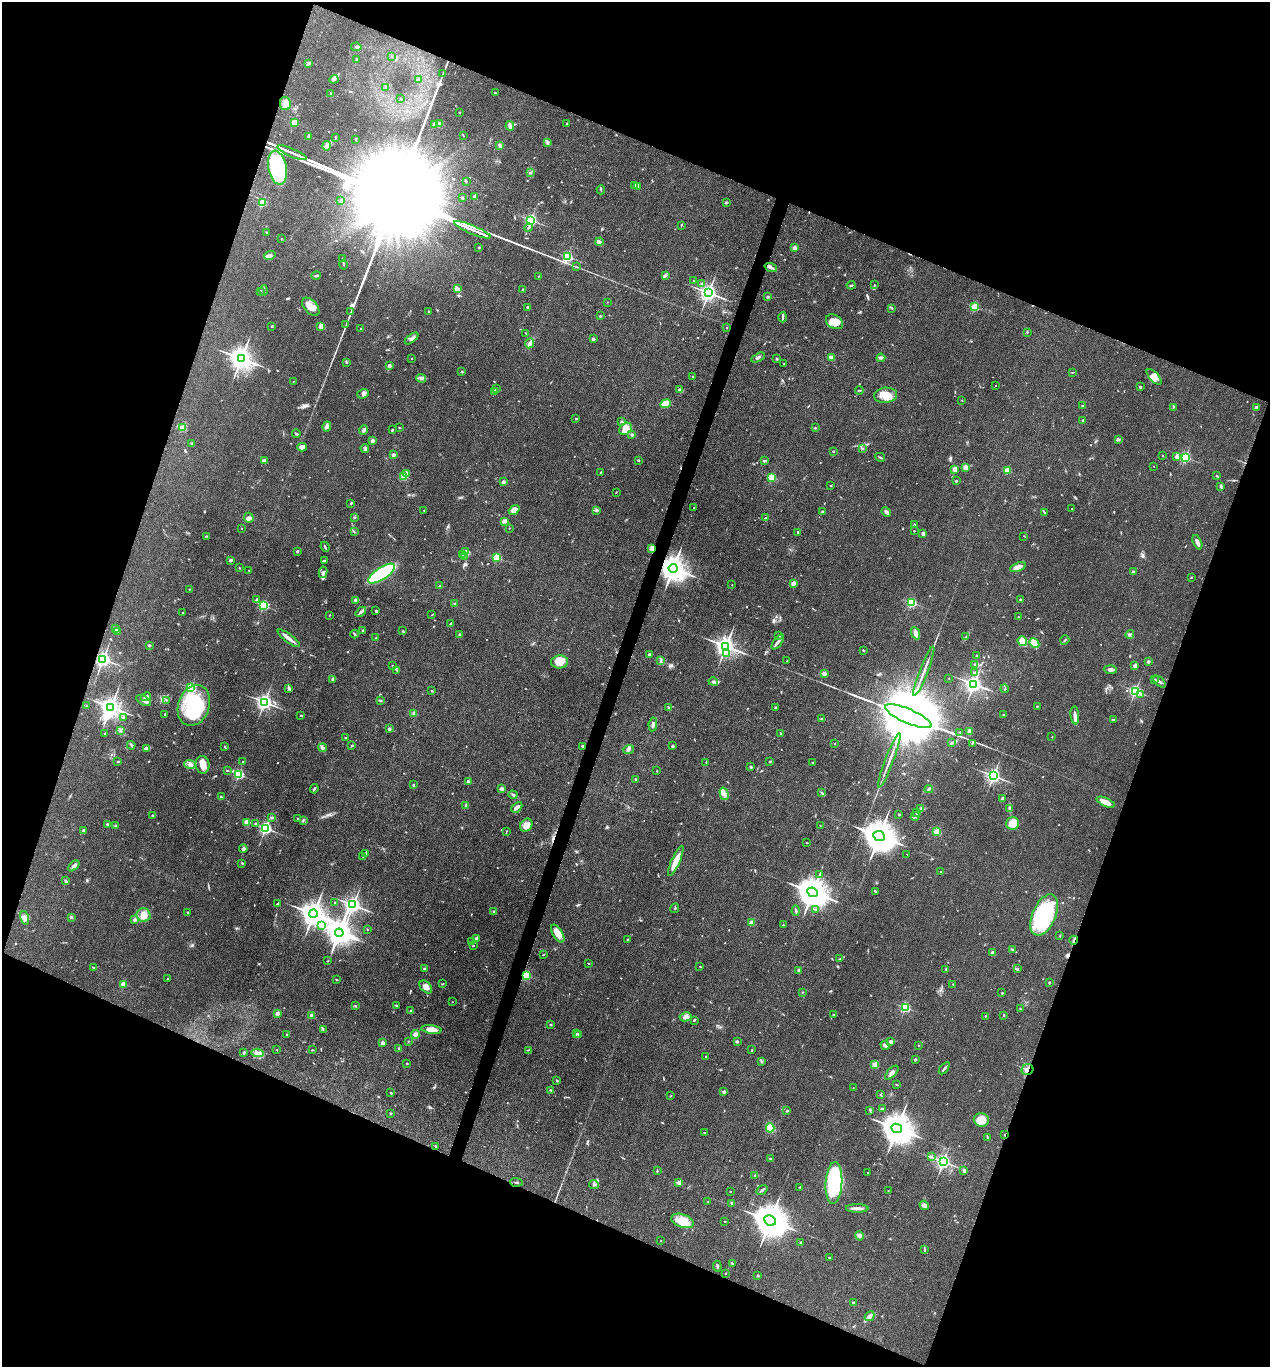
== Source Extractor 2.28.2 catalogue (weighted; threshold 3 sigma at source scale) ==
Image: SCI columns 268-5338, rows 2-5459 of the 5474 x 5460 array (HDU 1 of 3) = the unmasked area's bounding box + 8 px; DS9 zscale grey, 4 x 4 block average (1 PNG px = mean of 4 x 4 image px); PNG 1272 x 1369 px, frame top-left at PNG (2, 2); each listed source drawn as its Kron ellipse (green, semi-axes under 4 px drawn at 4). Shown black and unused: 41% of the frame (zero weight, under 3 of 4 exposures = <1% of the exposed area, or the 3 px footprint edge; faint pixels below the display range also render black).
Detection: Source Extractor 2.28.2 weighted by HDU 2 'WHT'. Background 0.0922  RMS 0.0059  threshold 0.0264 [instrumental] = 3 sigma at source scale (4.5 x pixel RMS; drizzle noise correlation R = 1.50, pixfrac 1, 0.05/0.05 arcsec/px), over >= 5 px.
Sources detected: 795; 3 too faint to see at this stretch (4 x 4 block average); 13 inside a brighter object's white glare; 4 cosmic-ray / hot-pixel residue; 4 long thin detections or spike segments (spike, bleed or trail) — neither listed nor drawn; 14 coinciding with a brighter row at this scale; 25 inside a brighter listed object's ellipse — not listed separately; of the other 732, all 500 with FLUX_AUTO >= 1.77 (the completeness limit of this list) listed and drawn (232 fainter detections not listed), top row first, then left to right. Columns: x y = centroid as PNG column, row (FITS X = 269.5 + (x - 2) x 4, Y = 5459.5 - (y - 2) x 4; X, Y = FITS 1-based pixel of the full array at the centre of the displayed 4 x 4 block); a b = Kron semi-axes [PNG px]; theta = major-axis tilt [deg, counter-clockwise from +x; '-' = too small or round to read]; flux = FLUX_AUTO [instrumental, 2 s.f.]
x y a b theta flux
356 47 5 3 - 7.9
392 56 2 2 - 4.3
357 59 2 2 - 9.9
308 64 3 2 - 3.7
443 74 2 2 - 2.2
334 79 4 2 - 6.7
418 79 3 2 - 3.6
386 87 2 2 - 2.8
331 93 2 2 - 2.6
495 93 3 2 - 3.3
401 99 2 2 - 1.8
285 103 7 5 -78 28
460 112 2 2 - 2
294 123 2 2 - 150
567 123 2 2 - 2.2
435 124 2 2 - 73
440 124 2 2 - 54
510 126 5 2 - 20
463 135 3 2 - 2.1
309 136 4 2 - 11
335 138 2 2 - 2.8
356 139 2 2 - 2.1
547 142 3 2 - 4.6
500 145 3 2 - 11
327 146 4 4 - 10
292 153 16 2 -23 17000
277 168 17 9 -79 420
530 172 2 2 - 1.9
466 182 3 2 - 2
635 185 2 2 - 2.8
637 187 2 2 - 2.1
601 190 4 2 - 2.8
474 196 3 2 - 6.5
462 198 2 2 - 4.8
341 201 2 2 - 27
726 202 3 2 - 4
262 203 2 2 - 190
531 220 2 2 - 720
681 226 3 2 - 2.3
529 227 4 2 - 4.5
472 230 20 2 -23 11000
266 232 2 2 - 2.8
281 239 2 2 - 7.1
599 242 4 4 - 8.4
479 247 2 2 - 11
794 248 2 2 - 49
270 255 6 3 19 11
567 257 2 2 - 470
342 259 3 2 - 2
343 265 5 2 - 3
576 267 4 2 - 2.9
771 267 6 3 -18 10
316 276 5 2 - 5.7
539 276 2 2 - 1.8
665 276 2 2 - 2.5
693 281 2 2 - 4.7
702 284 2 2 - 17
851 285 4 2 - 3.4
874 285 2 2 - 3.4
457 289 4 3 - 6.8
522 289 3 2 - 2.3
260 291 3 2 - 2.7
264 291 5 2 - 5.5
708 293 3 3 - 1800
768 297 2 2 - 4.1
607 302 2 2 - 2.1
311 307 11 6 -49 38
528 307 2 2 - 14
975 307 2 2 - 250
891 308 4 2 - 2.4
351 312 2 2 - 1.9
429 312 2 2 - 11
600 316 2 2 - 11
783 317 5 2 - 5.7
834 322 9 6 -32 42
346 325 3 2 - 2
272 326 2 2 - 2.9
321 326 2 2 - 62
726 328 2 2 - 5.4
361 329 2 2 - 12
1027 332 2 2 - 3.8
526 333 2 2 - 1.8
411 338 8 3 38 11
593 339 2 2 - 8.2
529 343 5 3 - 15
831 357 4 2 - 12
241 358 4 3 - 3700
411 358 2 2 - 5.1
758 358 7 2 27 7.4
881 358 4 3 - 7.1
777 359 2 2 - 4.3
346 362 3 2 - 2.3
784 364 2 2 - 2.1
389 366 2 2 - 35
462 372 2 2 - 3.7
1073 372 3 2 - 1.8
693 377 3 2 - 4.1
1154 377 10 4 -48 27
421 378 5 3 - 7.3
293 381 2 2 - 2.8
995 386 2 2 - 2
1140 387 2 2 - 14
496 388 3 2 - 2.3
679 390 4 3 - 8.1
859 390 4 2 - 3.4
495 392 3 3 - 5.2
363 394 6 4 21 12
886 395 11 7 6 43
962 400 2 2 - 1.9
665 404 5 3 - 73
1083 406 3 2 - 3.4
1173 407 2 2 - 2
1256 407 2 2 - 31
576 419 2 2 - 7.4
1082 420 3 2 - 3.1
622 422 4 3 - 5.4
327 426 5 4 - 11
182 427 3 3 - 7.6
399 428 2 2 - 1.9
815 428 2 2 - 2.3
626 429 7 5 39 32
364 430 5 3 - 13
392 430 2 2 - 5.7
296 434 4 2 - 5.7
632 435 4 2 - 5.1
1118 439 3 2 - 3.6
372 441 2 2 - 43
192 444 2 2 - 24
302 447 5 4 - 17
365 448 4 3 - 9.3
862 448 3 2 - 3.1
833 451 2 2 - 9.5
393 455 2 2 - 32
1162 455 2 2 - 2.4
880 457 5 2 - 3.8
1177 457 3 3 - 13
1186 457 2 2 - 470
638 460 3 2 - 2.9
264 461 3 3 - 13
764 461 3 2 - 6
1154 466 2 2 - 2.4
965 467 4 4 - 14
955 469 2 2 - 93
1007 470 2 2 - 150
601 472 2 2 - 1.8
406 474 4 3 - 6.1
1217 476 2 2 - 2.9
403 477 4 3 - 20
772 477 2 2 - 210
956 481 3 2 - 2.5
503 482 2 2 - 30
831 486 2 2 - 6.9
1221 487 4 2 - 4.6
616 492 2 2 - 2.5
351 503 4 2 - 3.7
694 508 2 2 - 1.9
1072 509 2 2 - 2.3
424 510 2 2 - 3.3
514 510 6 4 39 24
596 510 4 3 - 5.9
822 511 2 2 - 3.7
886 512 5 3 - 10
1044 512 4 2 - 3.5
354 517 3 2 - 4.4
249 518 5 4 - 12
765 518 3 2 - 3.5
504 521 3 3 - 13
914 524 2 2 - 4.1
242 528 2 2 - 4.5
509 528 2 2 - 2.5
914 531 2 2 - 5.5
354 532 2 2 - 2.1
798 532 3 2 - 3.7
923 533 2 2 - 37
206 536 3 2 - 2.9
1024 536 2 2 - 1.9
1197 542 7 2 -66 21
325 547 5 2 - 4.6
652 548 4 4 - 15
297 551 2 2 - 16
466 551 4 2 - 5.5
462 554 4 2 - 4.4
464 556 2 2 - 1.8
497 558 2 2 - 240
230 560 3 2 - 8.5
325 560 4 2 - 3.5
1018 567 8 4 21 26
239 568 2 2 - 2.7
673 568 4 4 - 5400
249 571 2 2 - 2
323 572 6 4 80 10
1133 572 2 2 - 25
382 574 15 6 33 360
1191 577 3 2 - 2.4
793 583 2 2 - 62
732 585 2 2 - 2.6
440 586 3 2 - 2.8
190 589 2 2 - 2.2
1020 599 2 2 - 2.6
256 600 4 2 - 5.6
355 600 2 2 - 27
912 602 2 2 - 340
454 604 3 2 - 2.6
263 606 2 2 - 410
376 611 2 2 - 12
361 612 6 3 41 10
182 613 2 2 - 2.4
329 615 2 2 - 2.3
432 615 3 2 - 1.8
1018 617 2 2 - 5.3
451 623 3 2 - 6
115 629 3 2 - 11
117 631 3 2 - 5.1
363 631 2 2 - 25
403 631 2 2 - 1.9
916 633 6 3 -66 17
354 634 4 2 - 5.2
1130 634 4 2 - 4.6
459 635 2 2 - 16
779 635 3 2 - 3.1
966 637 2 2 - 1.9
289 638 13 3 -38 20
376 638 2 2 - 2.7
1065 640 5 2 - 3.8
1022 641 5 4 - 34
778 642 9 3 54 13
1034 643 5 3 - 62
149 645 3 2 - 6.3
726 646 3 3 - 2500
863 650 3 2 - 2.7
727 654 2 2 - 34
649 655 2 2 - 23
977 655 2 2 - 1.9
103 659 2 2 - 1300
660 661 3 2 - 4.6
787 661 2 2 - 2.3
560 662 8 6 7 52
1148 662 2 2 - 26
975 664 2 2 - 12
393 665 3 2 - 1.9
1135 666 4 3 - 9.6
1111 669 6 3 -3 14
397 671 3 2 - 3.1
924 671 26 2 69 24
974 673 3 2 - 3.7
824 674 2 2 - 57
949 678 2 2 - 2.1
333 679 4 2 - 7.7
1154 679 4 2 - 4.8
713 682 5 3 - 6.5
1160 682 7 3 -43 7.9
974 684 2 2 - 1700
191 688 2 2 - 450
289 688 3 3 - 6
1005 689 4 2 - 2.7
432 691 3 2 - 2.5
1135 691 2 2 - 660
1141 694 3 2 - 2.6
146 697 5 3 - 11
144 700 8 4 -31 14
166 700 3 2 - 2.5
380 701 3 2 - 3.2
264 702 2 2 - 1400
194 705 21 15 70 260
86 706 2 2 - 1.8
1037 706 2 2 - 7.4
111 707 3 3 - 2900
775 707 2 2 - 14
669 708 4 2 - 4.7
164 714 2 2 - 3
414 714 2 2 - 50
300 715 2 2 - 4.7
1004 715 2 2 - 4.5
1075 715 9 3 -84 15
908 716 25 7 -23 91000
123 718 2 2 - 2.5
821 719 3 2 - 2
1114 719 2 2 - 1.9
653 724 7 3 81 9.8
389 729 2 2 - 27
121 731 3 2 - 2.7
969 731 4 3 - 9.5
960 732 2 2 - 5
105 733 2 2 - 2.4
780 734 3 2 - 3.6
1052 737 2 2 - 2.2
345 738 2 2 - 3.3
951 743 3 2 - 3.8
972 743 2 2 - 2.9
834 744 2 2 - 3
131 745 4 2 - 4.5
352 745 2 2 - 3.3
582 746 2 2 - 15
673 746 3 2 - 4.3
225 747 4 2 - 2.7
147 748 4 2 - 15
323 748 4 2 - 9.3
629 749 6 3 20 7.7
889 760 29 2 69 30
118 761 3 2 - 4.4
770 761 2 2 - 9.8
243 762 2 2 - 3.1
813 762 3 2 - 2
706 763 3 2 - 1.9
190 764 6 4 -2 14
203 765 9 7 -80 31
751 767 3 2 - 4.6
227 771 3 2 - 2.2
657 771 2 2 - 1.9
239 774 2 2 - 430
993 776 3 2 - 1300
636 780 2 2 - 4.4
468 781 2 2 - 17
413 785 2 2 - 2.6
314 789 5 2 - 3.5
501 789 2 2 - 49
929 789 4 2 - 4.2
822 793 2 2 - 2.5
724 794 6 3 -75 13
513 795 4 2 - 4.9
221 797 3 2 - 3
1003 798 2 2 - 22
1105 802 9 3 -23 42
466 806 3 2 - 3.6
517 807 6 3 44 12
1010 808 4 3 - 6.4
921 809 4 2 - 4.9
917 813 3 2 - 3.2
899 814 2 2 - 2.6
153 815 2 2 - 2
915 816 4 2 - 5.6
272 817 2 2 - 6.9
297 818 2 2 - 2.6
303 820 4 2 - 3.2
246 823 3 3 - 21
256 823 2 2 - 2.5
1012 823 6 6 - 54
107 824 2 2 - 14
526 825 7 5 55 30
820 825 2 2 - 3.5
115 826 3 2 - 2.5
265 828 2 2 - 820
83 831 3 2 - 8.5
506 831 3 2 - 2.1
936 832 2 2 - 160
879 836 6 5 - 9400
807 843 2 2 - 2
243 849 4 2 - 10
366 854 4 2 - 5.1
907 854 2 2 - 2.3
363 857 3 2 - 3.6
676 861 16 3 66 60
242 863 2 2 - 3.1
74 866 6 3 43 12
941 872 2 2 - 2.1
819 874 2 2 - 2
66 881 4 2 - 5.1
875 891 3 2 - 3.8
813 892 5 4 - 8000
335 902 2 2 - 2.7
277 904 4 2 - 4.7
353 905 3 2 - 1700
675 908 5 2 - 2.5
815 909 2 2 - 2.7
494 911 2 2 - 9
796 911 5 2 - 5.4
187 913 3 2 - 2.7
313 914 4 4 - 4700
144 915 7 6 - 30
1044 915 22 11 66 410
71 917 3 2 - 4.3
24 918 7 4 -75 13
134 919 2 2 - 21
751 923 2 2 - 76
783 925 2 2 - 6
322 926 2 2 - 2.2
367 929 3 2 - 2
339 933 4 3 - 3500
558 933 10 5 -58 40
1060 936 3 2 - 2.1
476 939 2 2 - 48
627 940 2 2 - 2.5
1074 940 4 2 - 5.3
472 941 2 2 - 3.9
473 946 2 2 - 2.7
1013 950 2 2 - 2.4
993 953 2 2 - 51
544 954 2 2 - 1.8
840 959 2 2 - 2.4
327 961 2 2 - 2
588 963 2 2 - 2.2
700 966 2 2 - 2
93 968 3 2 - 2.7
424 969 2 2 - 23
946 969 2 2 - 4.9
1017 969 2 2 - 1.9
799 970 3 2 - 4.3
526 975 2 2 - 290
168 978 2 2 - 5.1
337 980 2 2 - 3.7
1049 982 2 2 - 9.2
123 984 2 2 - 110
442 984 3 2 - 2.1
953 984 2 2 - 4.3
426 987 7 5 -47 24
802 992 2 2 - 2.1
1002 993 2 2 - 8.4
452 1002 2 2 - 2.3
396 1005 2 2 - 3.4
356 1006 2 2 - 1.8
905 1008 2 2 - 390
1020 1009 2 2 - 3.9
410 1011 3 2 - 3.4
277 1013 2 2 - 47
312 1015 2 2 - 52
833 1015 2 2 - 13
1004 1015 2 2 - 3.8
985 1016 3 2 - 2.2
686 1017 6 4 11 13
694 1020 2 2 - 6.1
550 1025 2 2 - 13
432 1029 10 3 -8 33
323 1030 2 2 - 1.9
287 1034 2 2 - 2.9
415 1034 4 4 - 9.7
577 1034 3 2 - 3.4
579 1034 2 2 - 13
408 1041 2 2 - 2.2
737 1041 2 2 - 6.7
891 1042 4 3 - 9.1
382 1043 2 2 - 47
885 1045 5 3 - 13
919 1046 2 2 - 4.4
399 1049 2 2 - 5.8
277 1050 2 2 - 1.9
312 1050 3 2 - 2.7
528 1050 3 2 - 2.4
752 1050 3 2 - 3.2
244 1052 3 2 - 6.2
258 1053 6 4 -5 14
706 1057 2 2 - 2.5
915 1060 2 2 - 19
761 1061 3 2 - 4.5
407 1064 2 2 - 3
875 1064 2 2 - 140
944 1068 7 2 52 5.6
1027 1070 6 5 - 18
892 1073 9 3 46 14
557 1081 2 2 - 3.9
897 1085 3 2 - 2.6
853 1088 2 2 - 2
551 1090 3 2 - 2.4
724 1092 2 2 - 30
391 1093 2 2 - 3.5
881 1095 3 2 - 2.4
670 1096 2 2 - 2.2
882 1109 3 2 - 7.8
870 1110 2 2 - 1.8
787 1111 4 2 - 2.9
390 1113 3 2 - 2.5
981 1120 7 7 - 56
770 1128 4 4 - 56
897 1128 5 4 - 8700
704 1133 2 2 - 5.8
1005 1135 2 2 - 6
987 1137 2 2 - 1.9
435 1146 2 2 - 2.6
931 1156 3 2 - 3
771 1159 4 2 - 3.9
943 1162 2 2 - 1200
657 1171 2 2 - 2.4
964 1171 4 2 - 8.3
868 1173 2 2 - 2.5
754 1175 2 2 - 1.8
516 1182 6 2 -4 3.8
679 1183 2 2 - 66
834 1183 21 8 86 410
594 1184 5 2 - 2.3
800 1187 2 2 - 2.7
762 1190 6 2 37 7
888 1191 2 2 - 3.2
730 1192 2 2 - 5.6
708 1202 2 2 - 2.1
732 1203 3 2 - 3.6
924 1205 5 3 - 14
857 1208 11 3 0 20
683 1221 12 6 -20 60
770 1221 6 5 - 11000
725 1222 2 2 - 2.3
860 1236 5 4 - 8.4
661 1241 2 2 - 3.6
801 1243 2 2 - 15
924 1250 3 2 - 3.7
829 1257 2 2 - 1.8
732 1263 3 2 - 3.6
717 1266 5 2 - 5.1
726 1273 2 2 - 3.3
758 1276 2 2 - 11
853 1302 2 2 - 9.3
869 1316 5 3 - 14
Overlapping masked pixels (flux is a lower limit): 7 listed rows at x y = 652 548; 673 568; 103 659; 1074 940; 526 975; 1027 1070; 1005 1135
Diffuse or blended objects may show on this block-average render without a row.